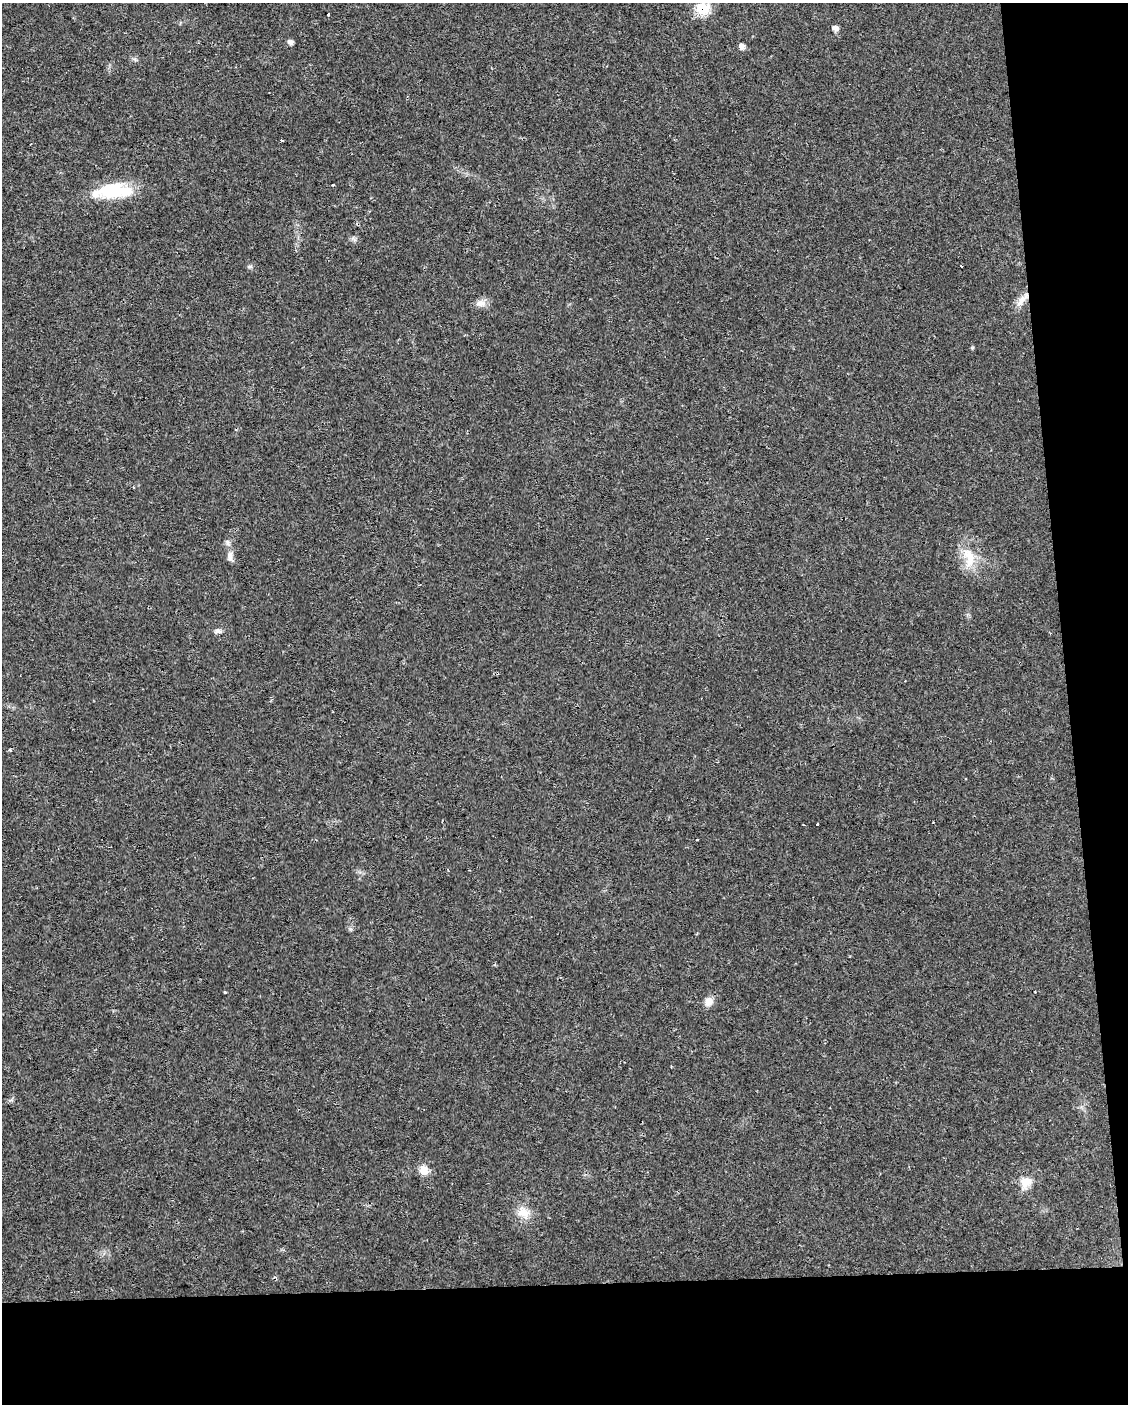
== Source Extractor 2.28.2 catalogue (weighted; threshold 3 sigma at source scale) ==
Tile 12 of 4 x 3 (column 4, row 3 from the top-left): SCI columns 3381-4506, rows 4-1405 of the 4506 x 4253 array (HDU 1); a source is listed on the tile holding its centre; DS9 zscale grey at full resolution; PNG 1130 x 1406 px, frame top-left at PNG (2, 3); no overlay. Shown black and unused: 14% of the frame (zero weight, under 2 of 3 exposures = <1% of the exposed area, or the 3 px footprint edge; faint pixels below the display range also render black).
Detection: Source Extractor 2.28.2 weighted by HDU 2 'WHT'; one run over the whole footprint, this tile lists its part. Background 0.0242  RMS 0.0032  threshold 0.0142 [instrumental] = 3 sigma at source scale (4.5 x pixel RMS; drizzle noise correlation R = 1.50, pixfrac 1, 0.0396/0.0396 arcsec/px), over >= 5 px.
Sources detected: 24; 2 inside a brighter object's white glare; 1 cosmic-ray / hot-pixel residue — not listed; the other 21 listed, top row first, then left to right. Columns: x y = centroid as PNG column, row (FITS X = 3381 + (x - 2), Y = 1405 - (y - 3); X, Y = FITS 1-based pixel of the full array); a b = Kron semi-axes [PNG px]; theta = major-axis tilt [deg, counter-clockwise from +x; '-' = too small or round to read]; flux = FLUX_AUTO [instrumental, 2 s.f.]
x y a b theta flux
702 9 9 8 - 14
328 14 3 3 - 0.71
835 28 7 6 - 1.2
290 42 6 5 - 1.1
742 46 6 6 - 1.3
281 141 3 3 - 1.7
333 185 3 2 - 0.26
108 190 37 21 22 13
354 239 11 4 -58 0.62
961 266 3 2 - 0.65
1022 300 24 7 45 2.8
481 303 15 9 -2 2.1
230 555 10 7 47 1.4
969 558 34 16 -82 7.8
218 631 10 6 11 0.98
818 824 3 3 - 1.5
225 992 3 3 - 0.78
709 1001 12 10 61 2.4
424 1170 12 11 - 3
1026 1182 14 14 - 3.7
523 1212 20 14 -51 4.4
Overlapping masked pixels (flux is a lower limit): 2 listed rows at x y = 702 9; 1022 300
Unlisted compact peaks at least as high as the median listed source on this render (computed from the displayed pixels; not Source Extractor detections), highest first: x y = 250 266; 350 929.